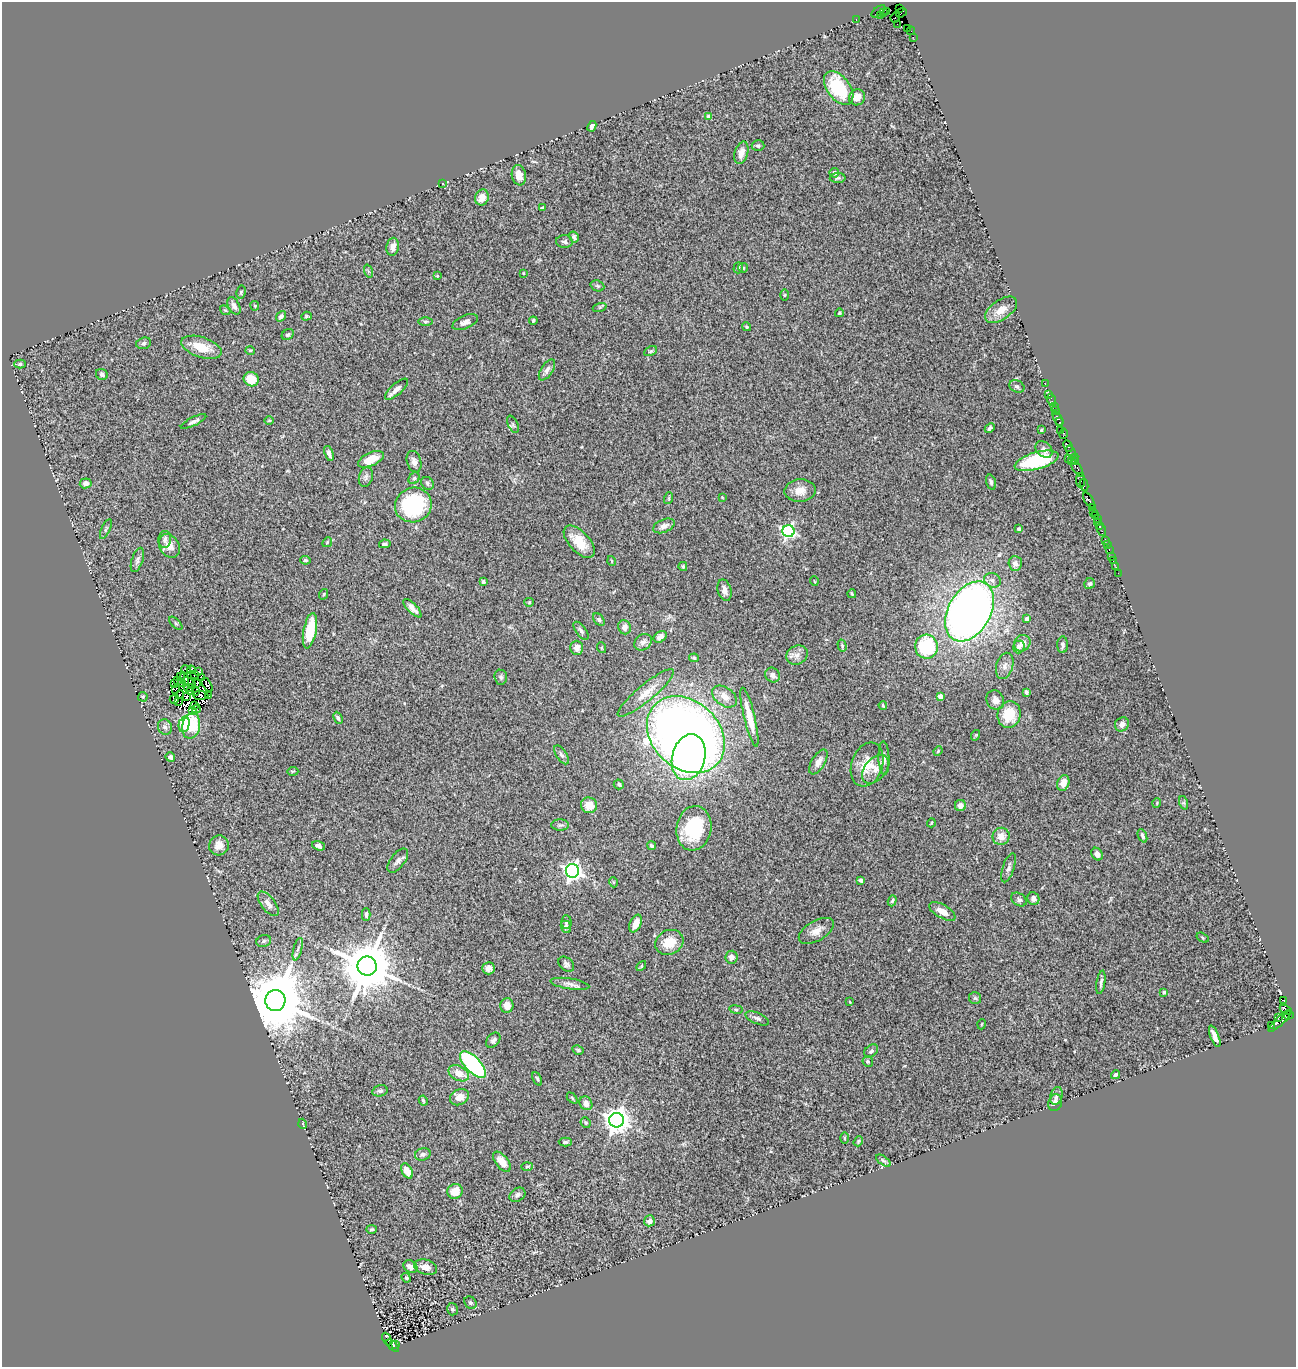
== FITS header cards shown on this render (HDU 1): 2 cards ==
NAXIS1  =                 1294
NAXIS2  =                 1365

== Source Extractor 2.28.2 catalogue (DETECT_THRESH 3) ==
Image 1294 x 1365 px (HDU 1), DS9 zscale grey, 1 PNG px = 1 image px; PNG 1298 x 1369 px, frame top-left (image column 1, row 1365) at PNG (2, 2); each listed source drawn as its Kron ellipse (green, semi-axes under 4 px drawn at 4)
Background 1.88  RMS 0.11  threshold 0.328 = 3 sigma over >= 5 px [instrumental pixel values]
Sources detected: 310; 12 with non-positive FLUX_AUTO (blend fragments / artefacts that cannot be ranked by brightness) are neither listed nor drawn; the other 298 listed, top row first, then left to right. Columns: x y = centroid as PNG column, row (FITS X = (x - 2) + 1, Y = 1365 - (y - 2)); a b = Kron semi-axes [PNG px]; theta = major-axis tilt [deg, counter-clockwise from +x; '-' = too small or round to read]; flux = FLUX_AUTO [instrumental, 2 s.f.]
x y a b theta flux
900 8 2 2 - 13
878 11 8 3 38 360
887 12 2 2 - 82
883 13 3 2 - 150
901 13 6 2 40 28
880 15 3 2 - 63
895 17 5 3 - 120
856 19 3 2 - 58
897 24 2 2 - 40
908 28 3 2 - 97
911 31 4 3 - 180
913 37 2 2 - 54
839 88 19 11 -53 450
857 97 8 7 - 64
709 117 4 4 - 63
592 126 5 4 - 21
758 146 6 5 - 14
741 153 11 6 75 52
834 173 5 4 - 30
519 175 10 7 -79 90
838 178 8 5 1 14
443 184 2 2 - 5.6
482 197 8 7 - 67
542 208 4 3 - 10
574 237 6 4 -58 20
564 242 8 6 -5 21
393 247 9 6 81 41
738 268 5 4 - 12
743 268 5 4 - 10
368 271 7 4 -72 9.8
523 273 3 2 - 4.7
437 276 4 3 - 7.3
597 286 7 5 -21 13
241 292 6 5 - 12
785 295 5 3 - 7.4
234 306 9 5 -62 27
255 306 5 4 - 8.3
600 307 7 4 18 10
225 310 6 4 -41 8.6
1001 310 18 10 35 82
839 313 4 3 - 11
281 316 6 4 50 18
306 316 5 4 - 8.4
426 321 7 3 0 12
533 321 4 3 - 12
465 322 13 6 23 29
747 327 5 4 - 9.6
288 335 6 5 - 12
144 343 7 5 18 14
201 347 21 10 -18 150
250 350 5 3 - 6.5
651 351 7 4 26 12
20 364 5 4 - 14
547 370 12 6 56 32
102 374 6 5 - 20
251 379 8 7 - 120
1045 384 2 2 - 45
1017 386 8 6 -25 19
397 389 14 5 42 41
1049 395 3 2 - 77
1052 400 6 2 -73 150
1054 407 3 2 - 310
1056 411 3 2 - 73
1058 419 8 3 -61 470
269 420 5 3 - 7
194 421 14 4 26 26
1060 422 3 3 - 230
513 424 9 5 -64 19
990 428 5 3 - 17
1041 430 3 3 - 11
1061 430 3 3 - 46
1063 434 5 3 - 290
1068 446 6 3 -66 84
1044 450 9 7 -42 34
1071 452 7 3 -67 210
329 453 8 4 -71 21
371 459 14 6 24 110
1068 459 2 2 - 82
1073 459 6 3 49 330
1036 461 22 8 16 470
414 462 11 7 -72 33
1075 462 3 3 - 160
1077 468 9 3 -57 1000
366 477 10 6 72 25
414 478 6 5 - 14
1081 481 7 4 -85 280
991 482 8 4 -73 15
86 483 6 5 - 26
427 483 7 5 -51 17
1084 485 6 2 -82 300
800 491 15 11 4 80
722 497 4 3 - 5.5
669 498 6 4 72 8.7
1089 500 8 3 -57 600
413 505 18 17 - 670
1092 507 2 2 - 77
1093 512 2 2 - 240
1095 515 2 2 - 190
1097 518 3 2 - 180
1098 522 3 2 - 130
664 526 11 6 22 40
1099 526 3 3 - 360
106 529 11 4 65 14
1019 529 3 3 - 17
1101 530 6 3 -72 140
788 531 6 6 - 1600
165 539 8 6 84 29
1105 540 3 2 - 190
327 542 5 4 - 8.5
579 542 20 10 -47 150
385 544 6 4 11 15
1107 544 3 2 - 120
169 546 12 9 -55 60
1109 550 4 3 - 130
1112 557 3 2 - 20
137 560 12 5 71 26
305 560 5 4 - 12
1113 560 3 2 - 64
612 561 5 3 - 6
1015 563 7 6 - 36
683 566 4 4 - 13
1116 567 3 2 - 14
1118 573 2 2 - 27
992 580 8 7 - 30
814 581 5 3 - 5.5
483 582 4 3 - 14
1090 584 6 5 - 15
725 590 11 6 -76 44
324 594 5 3 - 7.9
852 594 4 2 - 7.8
529 602 4 4 - 7.8
412 608 12 4 -46 42
969 611 32 21 60 5700
599 619 7 5 -48 14
1027 619 4 4 - 45
176 623 8 3 -45 10
625 627 7 6 - 41
310 631 18 6 79 260
581 631 10 5 -54 21
660 637 7 5 37 36
643 642 9 7 37 35
1022 643 9 7 49 44
1062 645 8 5 -89 21
842 646 6 4 -75 10
926 647 12 11 - 450
1019 647 6 5 - 31
577 648 7 6 - 52
602 648 5 3 - 6.9
797 655 11 9 28 48
694 658 5 4 - 11
1005 666 13 8 74 42
186 669 5 4 - 13
191 670 4 3 - 45
198 672 3 2 - 32
194 675 2 2 - 12
772 675 8 6 -49 39
180 677 4 3 - 11
501 677 7 6 - 17
201 678 3 2 - 7.9
185 679 6 3 -74 14
177 680 2 2 - 15
182 682 3 2 - 4.5
174 683 3 2 - 9.2
189 683 7 2 -32 16
197 683 3 3 - 7.6
207 685 8 3 -57 2.3
188 688 4 2 - 0.89
175 689 2 2 - 3.8
190 691 4 3 - 40
195 691 3 2 - 12
1026 692 4 3 - 13
646 693 36 8 40 110
180 695 4 3 - 24
200 695 8 2 -3 13
187 696 3 2 - 28
208 696 3 2 - 9.5
143 697 5 4 - 10
725 697 14 9 -36 75
940 697 4 4 - 99
174 699 5 3 - 1.9
995 700 10 8 -64 43
179 701 4 2 - 3.4
195 705 3 2 - 4.4
883 705 4 3 - 8.1
196 709 4 2 - 12
192 710 3 2 - 10
1009 715 13 11 75 220
749 717 30 5 -76 160
338 718 6 4 -66 14
184 724 8 5 77 320
1122 724 7 6 - 38
191 726 13 9 79 190
165 727 8 7 - 21
686 735 43 33 -44 8200
976 735 5 3 - 6
938 751 5 3 - 6.3
561 755 11 5 -56 20
170 757 5 4 - 18
689 757 23 16 75 910
884 758 16 5 -88 35
818 762 14 6 59 50
867 765 22 15 72 150
875 769 16 10 50 71
293 771 5 3 - 6.9
1063 783 8 6 73 59
619 784 5 5 - 12
1157 803 5 3 - 6.1
1184 803 7 4 -71 11
589 805 8 8 - 97
960 805 5 5 - 42
931 823 4 3 - 6
560 825 9 5 0 19
694 828 22 17 80 400
1001 836 8 8 - 66
1142 836 7 3 -67 16
219 845 10 9 - 61
318 846 7 4 -20 22
652 846 4 3 - 12
1097 854 7 5 -57 33
398 861 14 7 52 35
1008 868 15 6 72 28
572 871 7 6 - 3300
861 880 4 3 - 17
613 882 5 3 - 6.4
1019 899 8 6 -36 19
1033 899 6 5 - 29
892 901 6 4 71 12
268 904 14 7 -52 44
942 911 15 6 -30 63
366 915 6 4 90 16
566 922 6 5 - 17
636 923 9 5 64 77
566 927 6 5 - 18
816 931 19 10 30 68
1203 938 6 4 -33 9.2
264 941 7 6 - 16
669 942 14 12 27 140
298 949 11 3 75 18
731 957 6 6 - 34
566 964 9 6 -43 20
367 966 9 9 - 49000
641 966 6 3 45 8.4
489 968 6 6 - 31
1101 982 12 4 81 21
570 984 19 5 -9 39
1164 992 4 3 - 10
975 998 6 6 - 13
1284 1000 4 3 - 1700
275 1001 10 10 - 78000
850 1002 3 2 - 5.1
507 1006 7 6 - 60
736 1009 7 3 -9 9
1286 1010 6 4 -29 480
1289 1015 5 4 - 260
757 1018 12 5 -23 26
1278 1018 4 2 - 130
1280 1021 15 4 44 690
982 1024 5 3 - 5.9
1271 1026 3 2 - 220
1215 1036 11 4 -68 42
493 1040 8 6 52 19
578 1050 6 4 -29 10
871 1051 8 5 43 19
868 1061 5 5 - 10
473 1064 17 7 -46 1000
459 1073 11 7 -27 84
1115 1075 4 3 - 15
537 1079 7 4 -65 12
380 1091 8 5 13 19
1056 1096 9 6 72 24
459 1097 10 7 28 65
572 1098 6 4 -46 9.1
423 1101 5 3 - 11
586 1103 7 6 - 43
1055 1103 9 6 71 46
616 1120 7 7 - 7800
586 1122 5 5 - 11
303 1124 5 3 - 6.1
844 1138 6 4 90 7.3
858 1141 5 4 - 9.3
565 1142 6 4 -1 13
423 1154 8 6 18 22
883 1161 8 4 -35 13
502 1162 12 6 -51 76
527 1166 6 4 2 10
407 1171 8 5 -63 88
455 1191 8 7 - 110
517 1195 8 6 32 25
649 1221 5 5 - 36
372 1229 5 4 - 10
410 1267 7 6 - 43
425 1267 11 7 -16 53
406 1278 5 4 - 11
470 1303 7 5 -42 17
452 1309 6 5 - 17
387 1339 6 3 -67 150
396 1344 3 3 - 260
393 1346 8 3 -42 580
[12 non-positive-flux detections neither listed nor drawn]